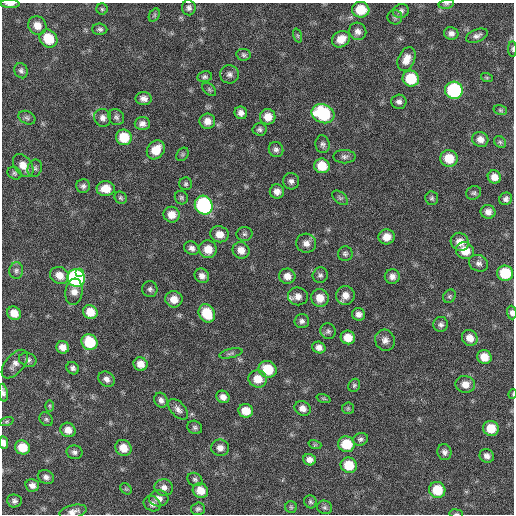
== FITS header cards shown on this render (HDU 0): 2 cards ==
NAXIS1  =                  512 / Axis length
NAXIS2  =                  512 / Axis length

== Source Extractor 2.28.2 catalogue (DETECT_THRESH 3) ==
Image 512 x 512 px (HDU 0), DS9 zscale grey, 1 PNG px = 1 image px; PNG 516 x 516 px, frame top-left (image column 1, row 512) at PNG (2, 3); each listed source drawn as its Kron ellipse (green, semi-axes under 4 px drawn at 4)
Background 58.5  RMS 8.4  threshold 25.2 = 3 sigma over >= 5 px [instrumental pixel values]
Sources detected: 161; all 161 listed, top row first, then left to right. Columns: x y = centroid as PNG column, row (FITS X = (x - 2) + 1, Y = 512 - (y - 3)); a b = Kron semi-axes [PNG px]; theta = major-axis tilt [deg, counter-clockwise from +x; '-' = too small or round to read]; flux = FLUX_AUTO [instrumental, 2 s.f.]
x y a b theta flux
10 4 9 4 0 2900
446 4 8 4 9 980
189 8 7 7 - 2000
102 9 5 5 - 1000
361 10 8 8 - 15000
401 11 8 7 - 2000
154 15 7 5 60 970
395 17 7 7 - 1400
37 26 9 8 - 5800
100 29 7 5 -4 1500
358 31 9 8 - 3100
451 33 7 6 - 2500
298 36 7 3 -71 670
477 36 11 6 21 2400
48 39 10 8 -48 15000
341 39 9 7 30 6800
512 49 8 4 -89 770
244 55 7 6 - 1300
406 59 12 8 66 5900
21 71 8 6 -66 1700
230 74 9 9 - 2500
205 77 7 5 11 1300
487 78 6 4 -19 710
411 79 8 8 - 20000
209 89 8 5 -42 1000
454 90 9 8 - 61000
144 99 8 6 -3 2800
399 102 7 7 - 2000
500 110 7 5 -16 970
241 113 6 6 - 2900
323 114 12 9 -22 40000
116 117 8 7 - 1700
268 117 7 7 - 6300
27 118 9 6 -27 1500
103 118 9 8 - 2700
207 121 8 7 - 4100
142 124 7 6 - 2800
260 129 7 6 - 1400
124 137 8 7 - 16000
480 139 8 7 - 3700
500 142 7 5 -44 1200
323 144 9 7 -80 1800
276 149 8 7 - 1900
156 150 10 8 51 10000
182 154 7 5 56 980
345 157 11 6 0 1800
449 158 9 8 - 11000
23 165 13 8 -52 6200
322 166 8 7 - 11000
35 168 9 7 71 1600
14 173 7 6 - 1100
494 177 7 6 - 4000
291 181 8 8 - 2200
186 184 6 6 - 1200
83 186 7 7 - 1800
106 189 9 7 2 8100
277 191 7 7 - 3600
474 193 8 6 31 1200
121 198 6 5 - 1100
181 198 7 6 - 1200
340 198 9 5 -40 1200
432 198 7 6 - 1200
506 199 6 6 - 1800
204 205 10 8 -56 78000
488 212 7 7 - 3100
172 215 8 8 - 6300
219 234 9 8 - 5300
244 234 8 7 - 1400
387 237 8 7 - 6300
460 242 9 8 - 5500
306 243 10 9 - 3700
192 248 8 6 -30 2300
208 249 9 8 - 7400
241 250 9 8 - 5100
465 251 9 8 - 8400
345 254 7 7 - 1500
478 263 10 8 -20 2200
16 271 8 7 - 1800
80 272 2 2 - 7300
505 273 8 7 - 21000
59 275 9 8 - 5800
320 275 8 7 - 1700
202 276 7 7 - 3200
287 276 8 7 - 4200
392 276 7 7 - 2900
76 278 9 8 - 130000
150 289 8 7 - 1700
74 292 13 8 83 4300
345 295 9 9 - 4600
298 296 10 9 - 4000
449 296 7 5 53 1100
320 298 9 8 - 6700
174 299 8 8 - 5800
90 312 7 6 - 8400
14 313 7 6 - 7100
207 313 9 8 - 17000
512 313 7 5 -87 1800
358 314 6 6 - 2600
302 321 7 7 - 1800
441 324 7 7 - 1900
328 331 8 7 - 1600
348 337 7 6 - 7600
470 338 8 7 - 5300
385 340 11 9 -58 3300
90 342 8 7 - 19000
63 347 6 6 - 4300
319 347 7 6 - 2700
231 353 12 4 13 1500
484 357 7 7 - 7300
28 360 9 7 -19 1900
15 364 17 9 50 3900
140 364 7 6 - 5200
73 368 7 5 -44 1700
268 369 9 8 - 16000
106 379 9 7 -38 2800
258 379 9 8 - 8800
465 384 9 8 - 4800
354 385 7 5 56 1100
3 393 9 4 -82 1800
513 394 5 3 - 440
223 397 7 6 - 3100
324 398 7 3 -19 720
161 400 8 6 -64 2300
50 406 6 4 -89 710
303 408 8 7 - 3500
348 408 6 5 - 1000
178 409 12 7 -47 2800
246 411 7 6 - 8300
46 419 7 6 - 1300
6 421 7 3 19 780
195 427 8 6 -30 1500
491 428 8 7 - 11000
68 430 8 7 - 4900
360 439 8 6 20 1500
3 443 6 4 -80 2700
346 444 8 8 - 18000
315 445 6 4 -17 890
22 447 7 7 - 11000
123 448 8 7 - 6400
220 448 9 8 - 3500
74 452 8 7 - 1900
444 452 8 7 - 2000
487 456 7 6 - 2600
309 460 6 5 - 3000
349 465 8 7 - 14000
46 477 8 6 -25 2400
195 479 8 6 -28 1400
32 485 7 6 - 2800
164 487 9 8 - 2900
126 489 6 5 - 890
200 490 8 7 - 6900
437 490 8 8 - 15000
159 498 10 8 3 3400
14 501 7 6 - 1600
310 502 6 6 - 1100
152 504 9 7 -27 2300
291 507 6 5 - 900
325 507 7 6 - 1300
198 509 7 6 - 1400
73 512 14 6 14 3400
456 514 7 3 -7 690
At the frame edge (FLAGS 8, measured only in part): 9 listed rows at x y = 10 4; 446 4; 512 49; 512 313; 3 393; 513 394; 3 443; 73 512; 456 514